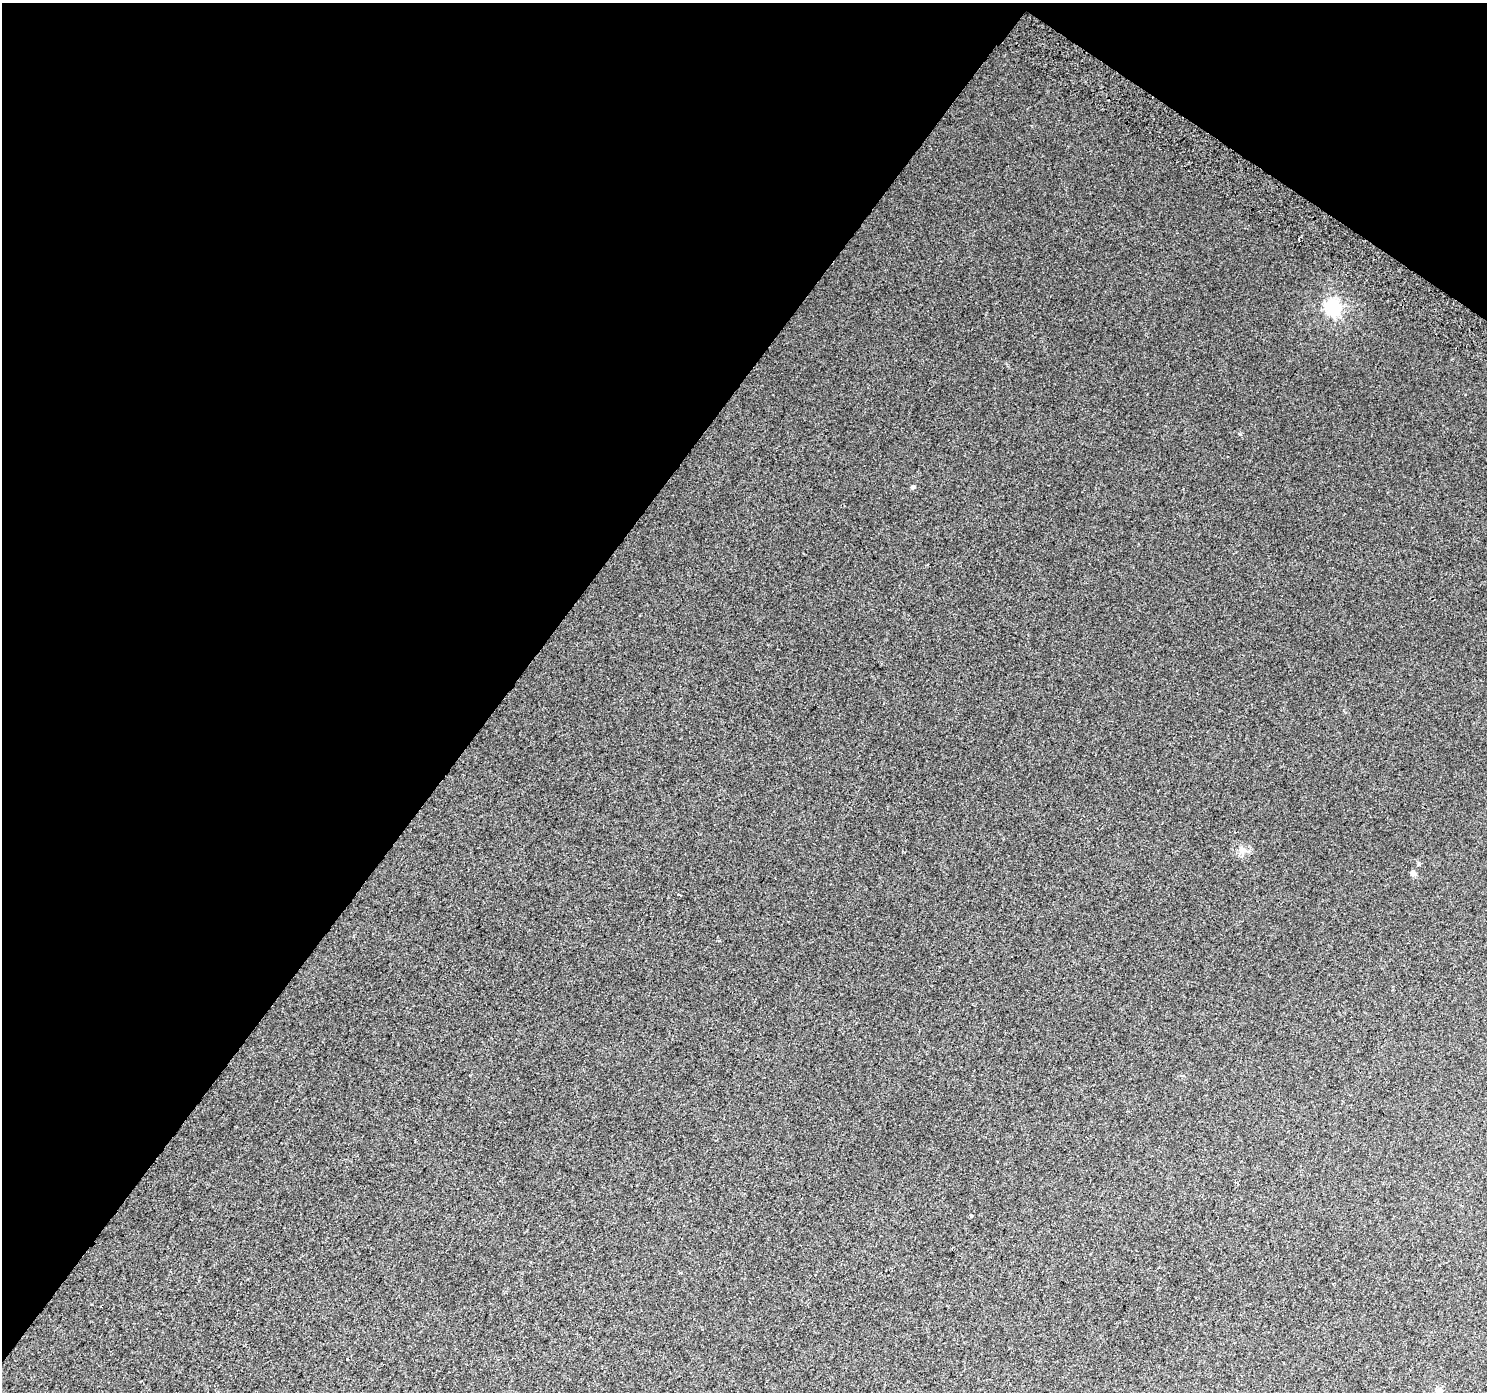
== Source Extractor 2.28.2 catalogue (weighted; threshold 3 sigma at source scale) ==
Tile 2 of 4 x 4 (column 2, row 1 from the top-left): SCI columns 1518-3002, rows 4457-5846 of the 5998 x 6065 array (HDU 1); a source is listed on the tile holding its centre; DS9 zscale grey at full resolution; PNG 1489 x 1394 px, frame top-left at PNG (2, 3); no overlay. Shown black and unused: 37% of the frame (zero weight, under 2 of 3 exposures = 2% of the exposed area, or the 3 px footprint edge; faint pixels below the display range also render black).
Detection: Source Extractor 2.28.2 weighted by HDU 2 'WHT'; one run over the whole footprint, this tile lists its part. Background 0.00886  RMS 0.0057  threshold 0.0258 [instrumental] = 3 sigma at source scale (4.5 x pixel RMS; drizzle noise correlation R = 1.50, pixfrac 1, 0.0396/0.0396 arcsec/px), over >= 5 px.
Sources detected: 7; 1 cosmic-ray / hot-pixel residue — not listed; the other 6 listed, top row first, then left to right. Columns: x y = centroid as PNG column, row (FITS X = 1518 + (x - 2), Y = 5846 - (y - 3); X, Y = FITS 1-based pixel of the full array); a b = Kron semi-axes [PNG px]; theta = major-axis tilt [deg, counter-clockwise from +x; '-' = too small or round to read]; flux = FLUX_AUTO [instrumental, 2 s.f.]
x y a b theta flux
1332 308 6 6 - 130
913 487 5 5 - 1
1242 850 10 9 - 3.4
1413 873 7 6 - 1.7
678 894 3 3 - 6.6
1439 1391 9 8 - 2.3
Isophote crosses this tile's border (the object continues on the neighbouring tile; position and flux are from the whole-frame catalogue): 1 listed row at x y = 1439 1391